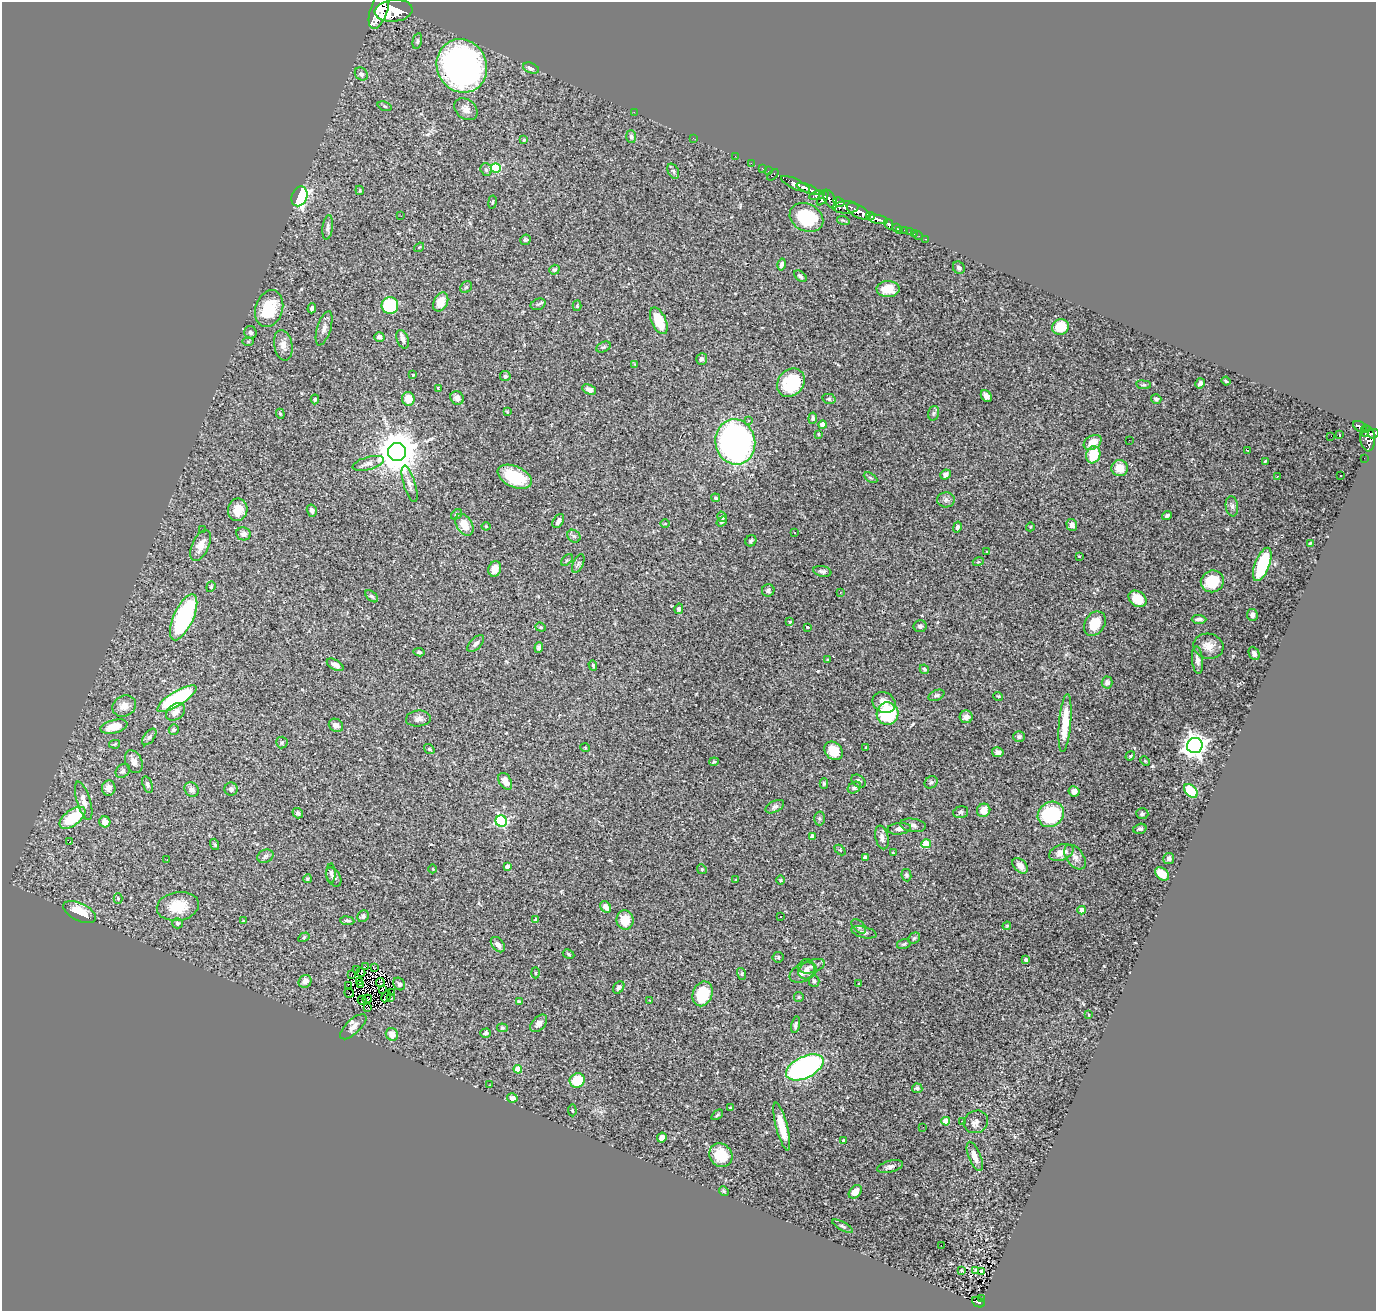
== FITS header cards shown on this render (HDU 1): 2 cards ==
NAXIS1  =                 1374
NAXIS2  =                 1309

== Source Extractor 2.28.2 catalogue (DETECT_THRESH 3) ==
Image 1374 x 1309 px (HDU 1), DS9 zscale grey, 1 PNG px = 1 image px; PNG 1378 x 1313 px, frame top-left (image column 1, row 1309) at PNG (2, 2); each listed source drawn as its Kron ellipse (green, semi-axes under 4 px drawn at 4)
Background 1.4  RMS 0.052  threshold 0.156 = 3 sigma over >= 5 px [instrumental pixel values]
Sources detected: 336; all 336 listed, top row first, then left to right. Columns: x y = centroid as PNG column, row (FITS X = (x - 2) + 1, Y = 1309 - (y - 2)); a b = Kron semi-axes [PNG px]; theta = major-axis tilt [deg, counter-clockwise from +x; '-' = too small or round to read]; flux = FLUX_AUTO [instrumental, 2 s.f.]
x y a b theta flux
379 10 20 8 71 11000
394 11 19 11 6 11000
417 41 8 4 77 6.3
462 66 27 25 -63 1300
531 68 8 5 -20 12
361 74 7 6 - 11
385 106 7 4 -20 4.7
466 109 13 9 -39 25
634 112 2 2 - 14
631 137 6 5 - 6.5
693 138 2 2 - 10
524 140 3 3 - 5.1
735 156 2 2 - 15
751 163 2 2 - 15
496 168 5 4 - 200
762 168 2 2 - 19
486 169 6 5 - 8.6
673 171 8 5 -61 7.6
768 171 3 2 - 59
773 175 7 3 44 100
796 184 16 5 -25 2800
808 189 12 4 -22 3300
360 190 5 4 - 3.4
817 195 8 3 15 810
299 196 10 7 68 470
823 198 8 4 57 1000
830 199 10 5 -59 1600
492 202 7 3 81 3.5
839 202 6 3 -30 580
846 207 13 6 1 2200
858 211 13 6 -29 5900
401 216 2 2 - 45
870 216 4 3 - 870
806 218 17 13 -26 170
878 219 10 4 -12 2900
843 220 6 4 -18 4.4
889 224 5 4 - 550
328 227 12 5 82 11
896 228 4 3 - 250
905 230 3 3 - 88
900 231 2 2 - 22
909 232 3 2 - 30
914 234 2 2 - 15
918 236 5 2 - 22
925 239 3 2 - 38
525 240 5 5 - 5
419 247 5 3 - 3.1
782 264 6 4 76 9.8
959 268 6 5 - 11
554 270 5 4 - 5.7
800 276 7 4 -39 8.7
466 287 6 5 - 5.9
888 289 11 8 -2 59
441 302 10 7 63 48
538 304 8 5 22 7
390 305 8 8 - 220
577 306 5 4 - 4
312 308 5 4 - 8.2
269 309 19 13 71 150
659 321 14 7 -65 96
1060 327 8 7 - 88
324 328 18 7 73 20
250 332 6 6 - 11
379 337 5 4 - 12
403 339 9 6 -70 15
248 341 5 4 - 3.8
283 345 15 9 -80 29
603 347 8 5 26 6.6
702 359 6 5 - 11
635 364 4 4 - 2.7
413 375 3 3 - 4.1
505 376 5 5 - 7.2
1226 381 4 3 - 4.6
791 383 15 13 50 210
1200 383 5 4 - 10
1143 385 7 4 -7 5.1
439 388 3 3 - 3.2
589 389 7 4 -25 18
986 396 6 5 - 16
457 398 7 6 - 20
315 399 5 3 - 5.1
408 399 7 6 - 51
829 399 6 5 - 5.5
1156 399 5 4 - 8.5
507 412 4 3 - 2.8
934 413 7 5 73 7.4
280 414 5 4 - 4.2
813 418 5 4 - 5.9
748 421 3 3 - 7.8
823 425 4 4 - 32
1360 427 7 5 -31 360
1365 429 4 3 - 350
1365 433 2 2 - 55
818 434 3 3 - 3.4
1373 434 5 4 - 850
1339 435 3 2 - 3.8
1330 436 2 2 - 3.6
1368 439 13 7 -86 1200
1129 440 2 2 - 2.6
735 442 23 20 -79 1200
1093 442 9 6 30 43
1247 450 3 2 - 2.9
397 452 9 9 - 12000
1093 455 9 7 71 100
1364 458 2 2 - 8.7
1265 461 4 2 - 2.6
368 463 16 6 15 20
1120 468 8 8 - 51
945 474 5 5 - 15
1277 476 3 2 - 5.4
1341 476 3 2 - 3.2
515 477 18 10 -25 130
871 478 7 4 -30 5.3
410 484 19 6 -73 19
716 498 4 4 - 5.9
946 500 9 7 3 12
1232 506 10 6 -83 13
238 510 11 9 79 70
312 511 6 5 - 8.9
456 514 6 4 39 6.4
1167 516 5 3 - 9.5
722 517 5 4 - 6.6
558 521 8 5 57 14
722 522 6 4 36 7.2
665 524 5 3 - 3.4
464 525 12 7 -58 51
1072 525 6 5 - 14
486 526 4 4 - 3.4
957 527 5 4 - 8
1030 527 4 3 - 2.8
203 530 3 2 - 5.5
795 532 3 2 - 4.3
243 534 7 6 - 16
574 536 7 6 - 7.9
751 541 6 5 - 6.2
1310 543 3 2 - 3.6
200 545 16 8 65 38
987 552 3 2 - 3
1079 556 3 3 - 3.3
567 560 7 4 45 4.7
978 562 5 3 - 3.1
578 564 10 5 64 9.4
1262 564 18 7 68 210
495 569 8 6 76 33
822 571 9 5 -11 9.2
1212 581 12 10 28 110
211 587 5 4 - 4.3
768 590 6 6 - 9
840 593 3 2 - 7.6
372 596 7 4 -42 6.2
1137 599 10 7 -34 58
679 609 5 4 - 7.1
1252 615 6 5 - 13
184 617 25 10 66 420
1199 619 7 4 -2 11
790 622 4 3 - 5.6
1095 624 13 10 57 70
920 626 6 6 - 8.1
541 627 5 4 - 4.3
807 627 3 3 - 5.8
476 643 10 5 45 11
1208 646 15 12 -13 38
539 648 5 4 - 7.7
419 652 6 3 -9 6.2
1254 653 7 5 -65 11
828 659 4 2 - 2.6
1197 660 14 5 -84 19
335 665 9 5 -29 17
593 665 5 4 - 4.1
924 669 5 4 - 5.3
1107 682 6 5 - 13
936 695 8 5 24 7.6
998 696 5 3 - 3.2
177 699 22 7 31 410
884 702 12 10 -30 32
124 706 12 10 27 34
176 712 10 7 39 26
887 714 11 11 - 260
966 717 6 6 - 23
418 719 12 8 5 16
1065 723 29 6 85 95
336 725 7 6 - 18
114 727 14 6 14 55
174 730 5 5 - 5.2
149 737 9 5 52 9
1019 737 6 5 - 7
282 743 6 5 - 7
115 744 6 4 12 4
1195 746 8 7 - 2600
585 748 5 3 - 2.6
866 748 3 2 - 2.8
429 749 6 4 -36 4.5
833 751 10 8 -48 66
998 752 6 5 - 10
1130 756 5 3 - 4.3
1145 761 5 3 - 3.4
134 762 12 8 -66 18
714 762 5 3 - 5.4
123 771 8 6 43 8.5
505 781 9 6 -57 27
858 781 8 5 -37 10
931 782 7 5 38 9.2
147 784 9 5 -73 9.4
824 784 5 4 - 6.3
109 788 7 6 - 16
854 788 7 5 32 7.9
192 789 8 6 -47 16
231 789 6 6 - 10
1074 791 5 5 - 23
1191 791 8 5 -46 120
84 801 20 6 -73 26
775 807 10 5 28 11
984 810 7 6 - 39
961 812 8 5 15 6.8
298 813 5 5 - 10
1051 814 13 12 - 310
1142 814 6 5 - 7.5
72 818 15 7 37 150
819 818 7 5 -89 7.3
501 821 6 5 - 410
105 822 5 5 - 30
913 825 13 6 -8 15
899 829 12 6 5 17
1140 829 7 5 16 7.4
812 836 4 4 - 16
882 837 12 6 -76 17
69 842 3 3 - 32
215 844 6 3 -69 4.5
926 844 4 4 - 110
840 850 6 4 -44 4
893 853 3 2 - 2.8
1061 853 13 7 22 36
265 856 8 6 24 10
865 857 4 4 - 20
1075 857 14 8 -54 22
1169 858 5 5 - 8.6
167 860 3 2 - 4.8
1020 866 9 6 -47 25
507 867 4 3 - 17
433 869 4 3 - 2.3
702 869 5 4 - 4.4
331 873 10 4 -89 8.6
1162 874 8 5 -42 55
906 875 6 5 - 5.5
334 877 10 6 -60 12
307 879 4 3 - 4.7
736 880 3 2 - 2.7
781 880 5 3 - 3.3
118 899 5 4 - 4.8
178 906 21 14 9 92
606 907 6 5 - 20
1082 910 4 4 - 39
79 912 17 8 -27 70
363 916 6 5 - 8.6
781 916 3 2 - 4.4
536 919 3 3 - 6.9
625 920 10 8 -80 56
243 921 3 3 - 2.5
347 921 7 4 -6 6.6
177 923 5 5 - 7.4
859 926 9 5 -45 8
1007 926 4 3 - 3.4
864 932 13 5 -14 11
304 937 6 4 32 4.7
914 938 6 5 - 6.1
904 944 7 5 16 6.3
498 945 9 5 -51 16
568 954 6 4 -29 5
778 957 5 5 - 4.2
1026 960 4 3 - 7.4
365 966 4 3 - 5.3
812 966 13 6 19 16
374 968 3 2 - 1.1
806 969 10 8 83 19
356 970 3 2 - 2.7
361 972 4 2 - 2.8
535 973 5 3 - 4.1
803 973 14 8 25 23
742 974 6 4 -73 4.8
351 975 4 2 - 0.36
305 981 7 6 - 20
814 981 6 5 - 8
359 982 3 2 - 2.1
380 983 5 2 - 6.4
859 983 3 2 - 2
399 984 7 5 -50 9.4
348 985 3 2 - 1300
360 985 4 2 - 4.2
619 988 7 5 53 8.7
383 989 3 2 - 4.2
349 993 5 2 - 3.1
392 993 4 2 - 2.3
702 994 13 9 69 140
386 997 6 2 60 1.5
799 997 5 4 - 4.2
391 998 3 2 - 4.3
367 999 4 2 - 2.2
362 1000 4 2 - 2.1
650 1000 3 2 - 2.8
519 1001 4 3 - 4.2
367 1007 3 2 - 4
1088 1015 3 2 - 3
539 1023 10 6 47 17
796 1025 8 4 78 7.8
353 1027 17 7 44 25
502 1028 5 4 - 3.7
486 1033 5 4 - 8
392 1034 6 6 - 30
805 1067 20 11 26 910
518 1069 4 4 - 82
577 1080 8 7 - 120
489 1085 2 2 - 2.2
917 1088 5 5 - 7.1
512 1098 5 4 - 14
730 1108 4 4 - 3.2
572 1110 6 4 -86 4.5
717 1115 7 3 37 4.7
946 1121 4 4 - 66
963 1121 4 4 - 7.1
976 1122 12 11 - 21
782 1127 25 5 -75 73
923 1127 3 2 - 3.8
662 1138 5 4 - 15
844 1141 4 3 - 9.8
721 1155 12 11 - 100
975 1156 15 6 -68 31
890 1166 13 5 13 16
724 1191 5 4 - 4.5
855 1192 8 5 47 31
843 1226 11 4 -29 8.1
941 1245 3 2 - 3.3
961 1270 3 2 - 3.4
976 1270 3 2 - 4.1
981 1271 3 2 - 1.4
982 1298 3 2 - 30
978 1302 7 5 -26 180
At the frame edge (FLAGS 8, measured only in part): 2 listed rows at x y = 379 10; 1373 434